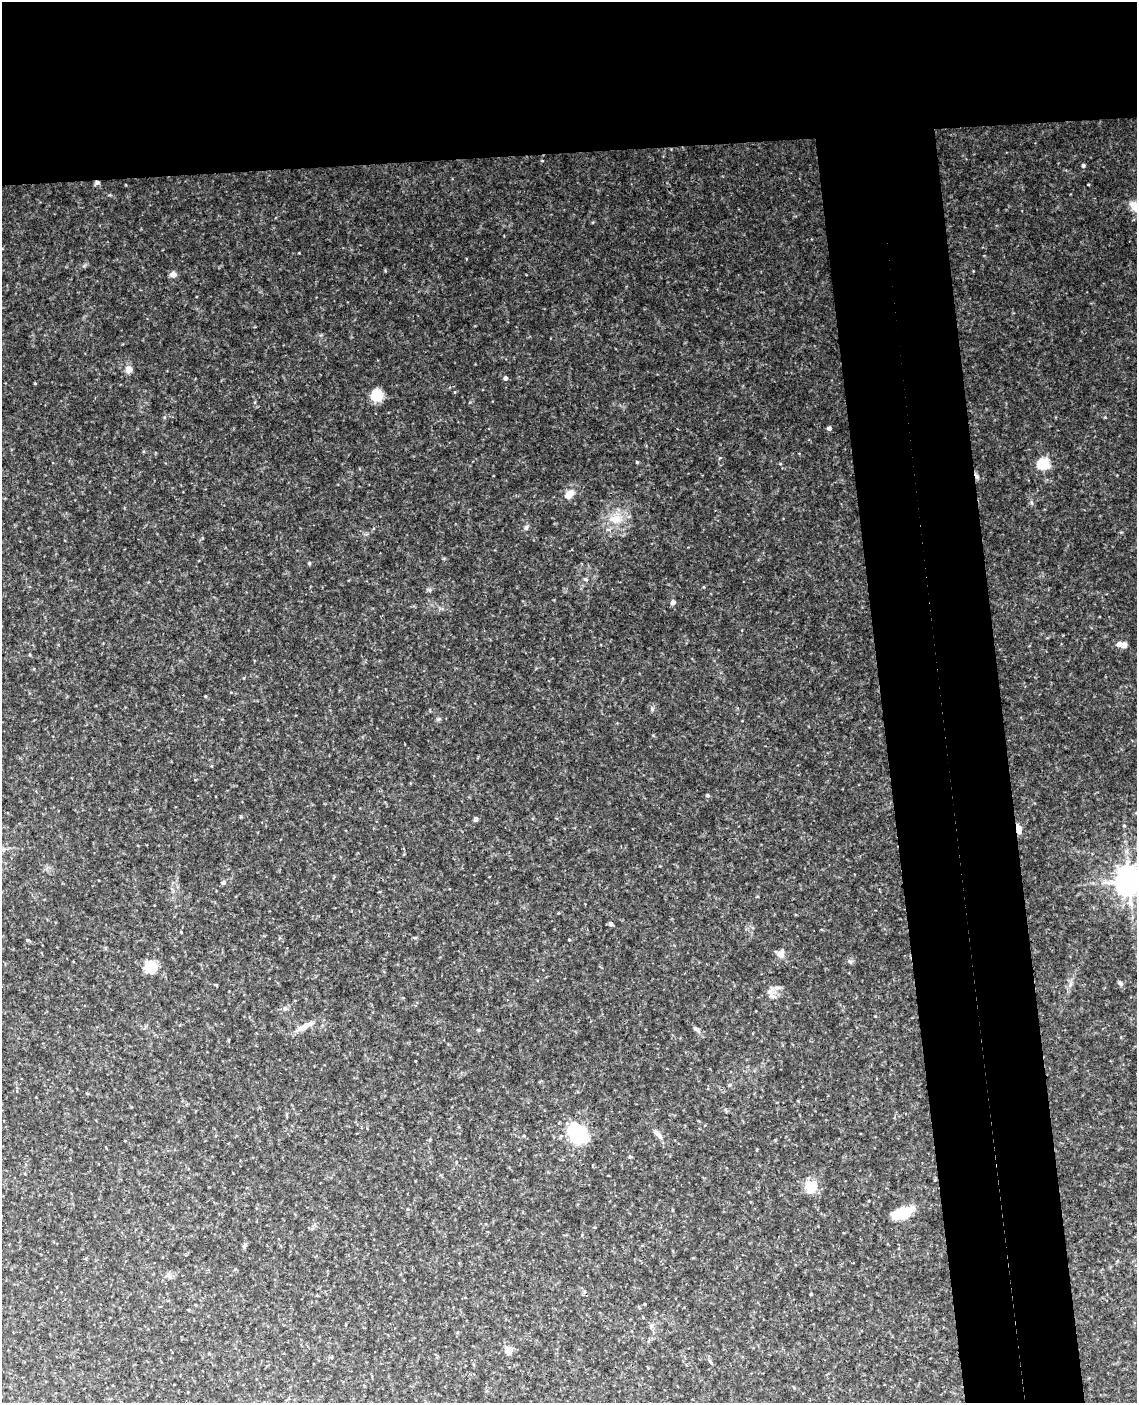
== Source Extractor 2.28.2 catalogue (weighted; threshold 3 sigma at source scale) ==
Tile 2 of 4 x 3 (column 2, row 1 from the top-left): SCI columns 1194-2328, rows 3043-4443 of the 4653 x 4581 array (HDU 1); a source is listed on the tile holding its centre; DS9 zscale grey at full resolution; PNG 1139 x 1405 px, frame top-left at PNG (2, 2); no overlay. Shown black and unused: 20% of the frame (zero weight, under 3 of 4 exposures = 6% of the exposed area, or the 3 px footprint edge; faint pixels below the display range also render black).
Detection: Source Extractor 2.28.2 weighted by HDU 2 'WHT'; one run over the whole footprint, this tile lists its part. Background 0.11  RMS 0.0098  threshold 0.0442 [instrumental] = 3 sigma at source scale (4.5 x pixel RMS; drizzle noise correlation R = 1.50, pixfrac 1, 0.05/0.05 arcsec/px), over >= 5 px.
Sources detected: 53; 1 cosmic-ray / hot-pixel residue — not listed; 1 inside a brighter listed object's ellipse — not listed separately; the other 51 listed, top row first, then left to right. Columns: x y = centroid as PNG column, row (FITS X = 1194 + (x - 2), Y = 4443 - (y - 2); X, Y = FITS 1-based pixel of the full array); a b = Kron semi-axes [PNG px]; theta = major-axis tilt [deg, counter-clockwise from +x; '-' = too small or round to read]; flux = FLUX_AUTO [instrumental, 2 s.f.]
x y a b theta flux
1083 165 4 4 - 2
97 183 6 6 - 2.4
1088 184 3 2 - 0.76
173 274 8 7 - 3.9
129 370 8 7 - 5.5
505 378 4 4 - 2.7
35 383 3 3 - 0.74
377 395 10 10 - 26
829 428 5 5 - 2.3
637 462 4 4 - 1
1043 464 11 10 - 26
569 494 12 8 38 8.7
615 519 20 11 7 16
526 528 7 5 89 2.2
309 563 4 4 - 1.1
585 579 5 5 - 1.5
430 590 6 4 -90 1.5
673 602 6 5 - 2.8
1124 645 6 6 - 4.4
205 696 3 3 - 0.85
439 719 6 5 - 1.6
707 795 5 5 - 1.6
476 819 5 5 - 2.1
1019 829 10 6 -82 6.5
1129 880 9 9 - 1200
223 883 6 6 - 1.9
611 924 5 4 - 2.7
569 939 4 2 - 0.86
27 940 5 3 - 0.98
781 953 10 8 -90 6
850 962 6 5 - 2
151 967 8 7 - 41
1120 983 7 5 -34 2.3
216 985 3 2 - 0.95
773 997 11 4 -11 2.6
285 1008 6 6 - 2.1
875 1016 3 3 - 0.62
305 1026 26 7 29 9.8
479 1030 5 4 - 1.4
697 1030 12 5 -35 3.2
729 1085 5 3 - 1.1
577 1133 13 10 -51 120
658 1134 16 5 -47 4.3
630 1157 5 3 - 1.1
811 1187 12 11 - 22
903 1213 28 13 20 21
245 1245 7 4 59 1.7
168 1275 8 5 -59 2.3
811 1294 3 3 - 1.2
651 1325 8 6 89 2.5
509 1350 9 9 - 6.5
Overlapping masked pixels (flux is a lower limit): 2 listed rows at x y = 97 183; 1019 829
Isophote crosses this tile's border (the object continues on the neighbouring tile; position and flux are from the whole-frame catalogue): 1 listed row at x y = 1129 880
Unlisted compact peaks at least as high as the median listed source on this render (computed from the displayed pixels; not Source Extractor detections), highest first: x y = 652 709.